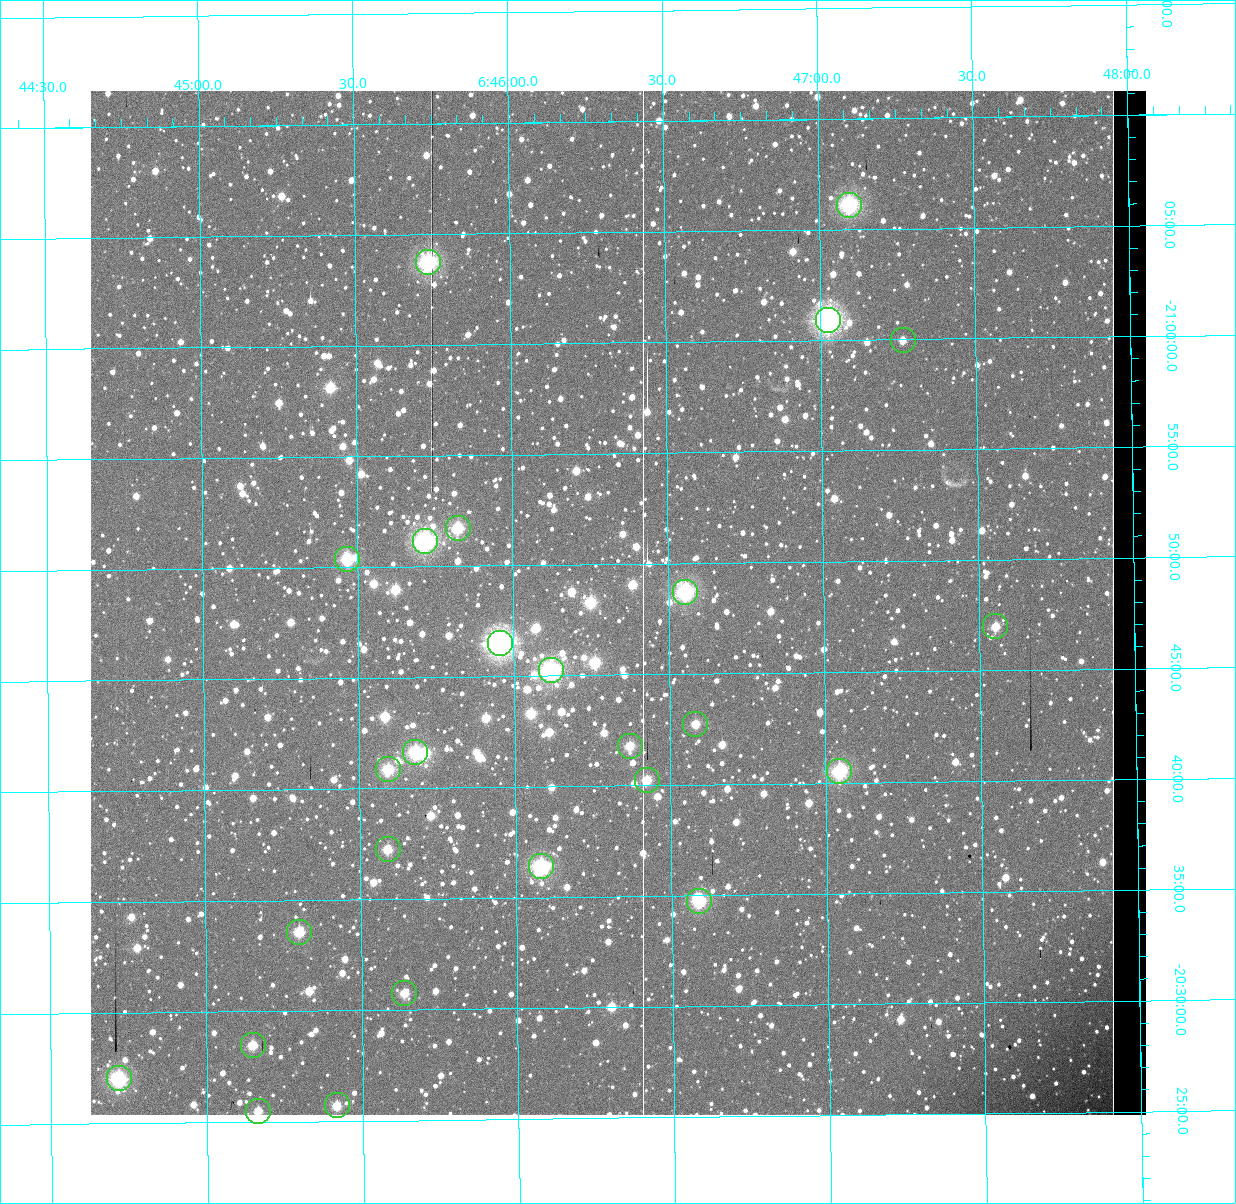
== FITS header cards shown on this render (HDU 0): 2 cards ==
NAXIS1  =                 1056 / Axis length
NAXIS2  =                 1024 / Axis length

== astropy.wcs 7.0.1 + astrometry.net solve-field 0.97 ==
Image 1056 x 1024 px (HDU 0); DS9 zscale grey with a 90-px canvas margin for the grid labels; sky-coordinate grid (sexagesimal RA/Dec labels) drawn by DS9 from the SOLVED WCS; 26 Tycho-2 reference stars matched to detected sources circled (green)
Header WCS: none
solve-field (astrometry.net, Tycho-2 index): SOLVED blind (the file carries no WCS)
Solved WCS: RA---TAN-SIP/DEC--TAN-SIP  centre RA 06:46:20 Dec -20:48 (101.58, -20.80 deg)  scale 2.71 arcsec/px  FOV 47.7' x 46.2'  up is +179 deg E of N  parity normal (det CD < 0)
(file carries no celestial WCS; the grid is the blind solution)
Tycho-2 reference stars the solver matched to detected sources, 26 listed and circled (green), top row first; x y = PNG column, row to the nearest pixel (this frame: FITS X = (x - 91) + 1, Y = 1024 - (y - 91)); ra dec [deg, ICRS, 3 dp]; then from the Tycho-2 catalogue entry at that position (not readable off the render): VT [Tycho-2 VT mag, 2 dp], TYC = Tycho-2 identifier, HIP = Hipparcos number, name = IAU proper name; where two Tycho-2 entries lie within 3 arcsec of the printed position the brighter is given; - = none
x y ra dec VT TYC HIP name
850 205 101.774 -21.102 7.91 5961-1426-1 - -
429 262 101.434 -21.062 7.97 5961-2270-1 - -
829 320 101.756 -21.015 6.03 5961-3333-1 32504 -
904 340 101.816 -20.999 10.13 5961-1866-1 - -
459 528 101.456 -20.862 8.27 5961-1358-1 - -
426 541 101.429 -20.853 7.54 5961-362-1 32393 -
348 559 101.367 -20.840 8.23 5961-2850-1 - -
686 592 101.639 -20.812 7.87 5961-2866-1 32467 -
996 626 101.888 -20.783 9.38 5961-2236-1 - -
501 643 101.489 -20.775 7.05 5961-3331-1 32406 -
552 670 101.530 -20.754 7.32 5961-3329-1 32426 -
696 724 101.646 -20.712 9.35 5961-3181-1 - -
631 746 101.593 -20.697 9.72 5961-3011-1 - -
416 752 101.420 -20.694 7.79 5961-3346-1 - -
389 769 101.398 -20.681 8.35 5961-3326-1 32390 -
840 771 101.761 -20.676 8.31 5961-3335-1 - -
648 780 101.606 -20.671 9.14 5961-2202-1 - -
389 849 101.397 -20.621 9.06 5957-285-1 - -
542 866 101.520 -20.607 7.91 5957-811-1 32422 -
700 901 101.647 -20.579 8.94 5957-19-1 - -
300 932 101.325 -20.560 9.46 5957-1381-1 - -
405 993 101.409 -20.513 9.32 5957-695-1 - -
254 1045 101.287 -20.475 9.34 5957-657-1 - -
120 1078 101.179 -20.451 8.29 5957-1531-1 - -
338 1105 101.354 -20.428 9.33 5957-815-1 - -
259 1111 101.291 -20.425 10.44 5957-367-1 - -